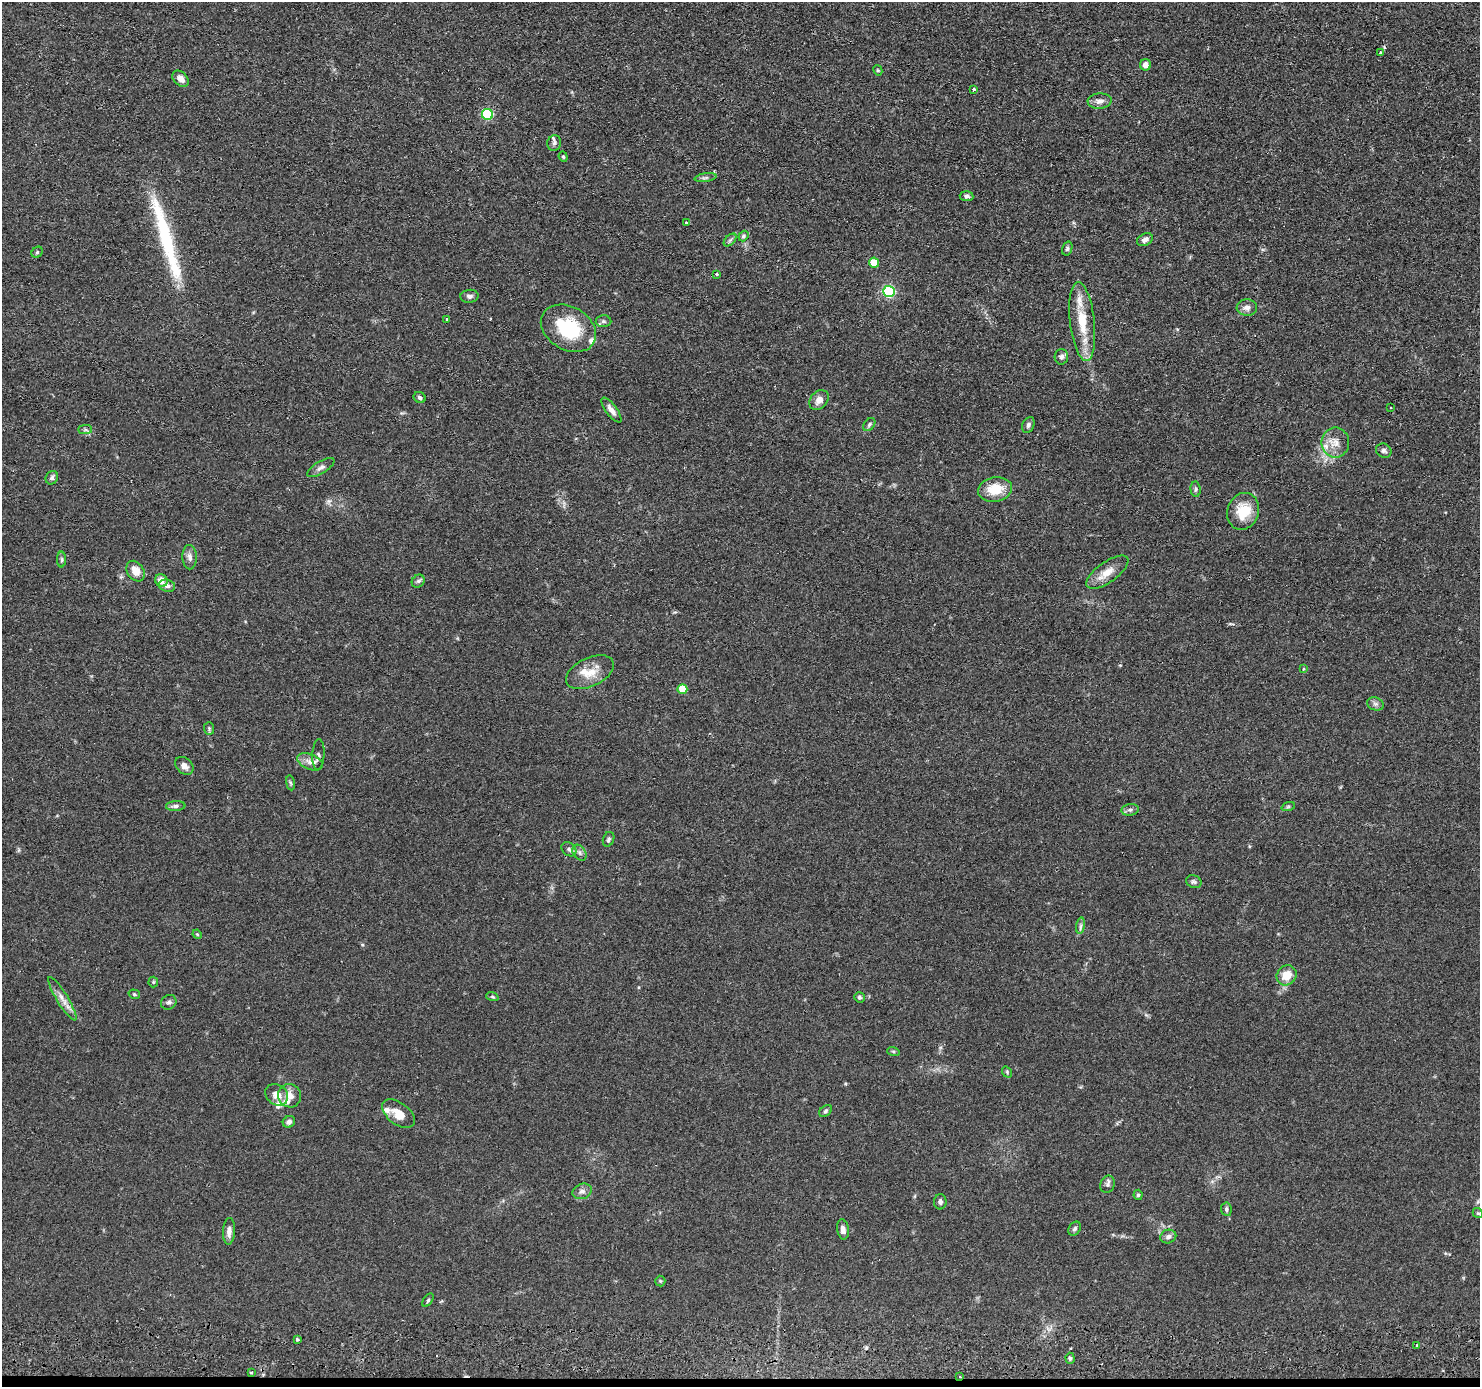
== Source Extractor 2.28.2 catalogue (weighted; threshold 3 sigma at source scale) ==
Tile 8 of 3 x 3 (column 2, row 3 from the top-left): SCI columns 1548-3025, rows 266-1650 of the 4526 x 4586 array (HDU 1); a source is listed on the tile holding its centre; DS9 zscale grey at full resolution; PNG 1482 x 1389 px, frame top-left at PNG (2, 2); each listed source drawn as its Kron ellipse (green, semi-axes under 4 px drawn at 4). Shown black and unused: <1% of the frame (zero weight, under 2 of 3 exposures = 5% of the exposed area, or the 3 px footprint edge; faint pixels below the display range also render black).
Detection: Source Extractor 2.28.2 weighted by HDU 2 'WHT'; one run over the whole footprint, this tile lists its part. Background 0.0675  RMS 0.0058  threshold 0.0263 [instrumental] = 3 sigma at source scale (4.5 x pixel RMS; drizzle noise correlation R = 1.50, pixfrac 1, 0.05/0.05 arcsec/px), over >= 5 px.
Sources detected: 109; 3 cosmic-ray / hot-pixel residue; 1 long thin detection or spike segment (spike, bleed or trail) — neither listed nor drawn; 8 inside a brighter listed object's ellipse — not listed separately; the other 97 listed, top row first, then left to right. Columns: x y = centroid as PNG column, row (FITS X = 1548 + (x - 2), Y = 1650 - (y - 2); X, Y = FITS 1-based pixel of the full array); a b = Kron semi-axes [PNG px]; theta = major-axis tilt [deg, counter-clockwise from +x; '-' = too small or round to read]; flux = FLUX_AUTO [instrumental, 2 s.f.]
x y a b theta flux
1380 53 4 3 - 1.7
1145 65 5 5 - 3.3
878 70 5 4 - 0.61
180 79 9 6 -43 3.6
974 89 3 3 - 1.2
1100 101 12 7 4 3.2
487 114 5 5 - 46
554 143 8 7 - 1.6
563 157 5 4 - 0.69
705 178 11 4 9 1.3
966 196 7 5 -5 1.4
686 222 3 3 - 0.84
743 236 5 4 - 1
730 240 8 4 45 1.1
1145 240 8 6 28 2.1
1067 249 7 5 73 1
37 252 6 5 - 0.9
874 263 5 5 - 12
717 274 4 3 - 0.88
889 291 6 5 - 66
469 296 9 6 5 1.7
1247 308 10 8 -4 2.8
446 319 3 3 - 2.4
603 321 8 6 -1 1.4
1082 321 40 12 -84 18
568 328 29 21 -30 32
1061 357 8 6 87 1.8
420 397 6 5 - 1.5
819 400 11 8 48 4
1390 408 3 2 - 0.7
611 410 15 5 -54 3.2
869 424 7 5 51 1.1
1028 425 8 5 67 1.5
85 429 7 4 0 1.1
1335 443 15 14 - 6.6
1384 451 8 7 - 1.6
321 468 15 6 31 2.3
52 478 7 6 - 1.5
995 489 17 12 10 13
1195 489 7 5 -85 1.2
1243 511 19 15 69 15
190 557 12 7 -88 2.7
62 560 8 4 90 0.92
135 571 11 8 -57 6.3
1107 572 25 10 35 7.4
161 581 6 6 - 5.3
418 581 7 5 45 1.3
167 586 8 6 -14 1.8
1303 669 3 3 - 0.59
590 672 25 14 25 10
682 689 5 5 - 16
1375 704 8 6 -20 1.6
209 728 6 5 - 0.92
318 754 15 6 87 2
310 762 13 7 -23 3.4
184 766 10 7 -43 3
290 783 8 4 -81 0.87
176 806 10 5 4 1.7
1288 807 7 4 19 0.97
1130 810 9 5 9 1.6
609 839 7 5 69 1.2
569 849 8 6 -40 1.5
579 853 8 6 -56 1.9
1194 882 8 6 -23 1.3
1081 926 8 4 81 1.3
197 934 5 4 - 0.57
1287 975 10 9 - 8.8
153 982 5 5 - 0.79
134 994 6 4 -17 0.81
492 997 6 4 -19 0.74
859 997 5 5 - 1.2
62 999 25 5 -58 4.9
169 1002 8 7 - 1.6
893 1051 6 4 -18 0.68
1007 1072 6 4 -53 0.78
277 1095 12 10 -39 4.6
290 1096 12 11 - 5.5
825 1111 7 5 41 1
399 1114 19 11 -37 7.4
289 1122 6 5 - 2.1
1108 1184 9 7 68 1.6
582 1191 10 7 21 2.3
1138 1195 5 4 - 0.87
940 1202 8 6 89 1.5
1226 1209 7 5 -83 1.1
1478 1213 5 4 - 0.69
843 1229 10 6 -81 2.9
1075 1229 8 5 56 1.3
229 1231 13 6 87 3.4
1168 1236 8 6 20 1.9
660 1281 5 5 - 0.65
428 1300 7 4 54 0.86
297 1339 3 3 - 1.2
1417 1345 3 3 - 0.99
1070 1358 5 4 - 0.95
251 1372 4 2 - 0.7
960 1376 3 3 - 0.77
Overlapping masked pixels (flux is a lower limit): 1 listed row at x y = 960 1376